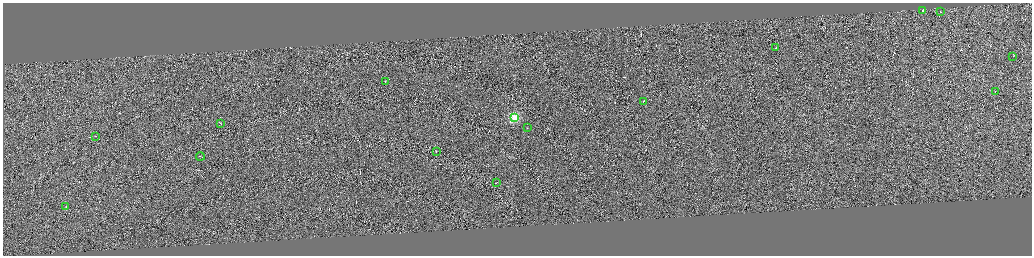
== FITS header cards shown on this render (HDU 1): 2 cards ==
NAXIS1  =                 4117
NAXIS2  =                 1014

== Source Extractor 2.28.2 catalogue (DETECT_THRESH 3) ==
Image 4117 x 1014 px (HDU 1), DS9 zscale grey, zoomed out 1/4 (1 PNG px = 4 x 4 image px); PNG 1034 x 258 px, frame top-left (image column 3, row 1012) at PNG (3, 3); each listed source drawn as its Kron ellipse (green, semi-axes under 4 px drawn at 4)
Background 0.051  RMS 2.9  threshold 8.76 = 3 sigma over >= 5 px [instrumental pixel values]
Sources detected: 457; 442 cannot appear on this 1/4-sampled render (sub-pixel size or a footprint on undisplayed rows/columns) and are neither listed nor drawn; the other 15 listed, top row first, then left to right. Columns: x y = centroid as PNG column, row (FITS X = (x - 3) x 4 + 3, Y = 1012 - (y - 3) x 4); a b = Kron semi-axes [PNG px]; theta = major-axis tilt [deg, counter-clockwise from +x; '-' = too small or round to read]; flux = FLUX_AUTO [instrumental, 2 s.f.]
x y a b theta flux
923 10 2 1 - 99000
941 12 2 1 - 4600
775 48 2 1 - 7300
1013 56 2 1 - 20000
386 82 2 1 - 8500
995 91 2 1 - 4400
644 101 2 1 - 11000
514 118 2 2 - 110000
221 123 2 1 - 7400
527 128 2 1 - 6700
95 136 2 1 - 4400
436 151 2 1 - 6900
200 156 4 1 - 17000
496 183 3 1 - 15000
66 207 2 1 - 3900
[442 sub-pixel or undisplayed-footprint detections neither listed nor drawn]